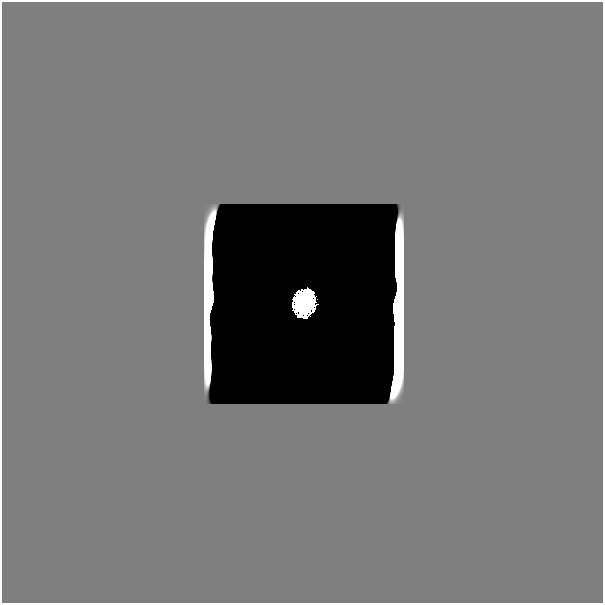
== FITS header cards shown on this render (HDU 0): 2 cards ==
NAXIS1  =                  601
NAXIS2  =                  601

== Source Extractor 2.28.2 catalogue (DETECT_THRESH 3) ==
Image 601 x 601 px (HDU 0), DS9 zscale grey, 1 PNG px = 1 image px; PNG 605 x 605 px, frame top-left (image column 1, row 601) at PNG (2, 2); no overlay
Background 0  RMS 6.0e-36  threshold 1.80e-35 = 3 sigma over >= 5 px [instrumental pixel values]
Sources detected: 14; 12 with non-positive FLUX_AUTO (blend fragments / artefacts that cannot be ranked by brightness) are not listed; the other 2 listed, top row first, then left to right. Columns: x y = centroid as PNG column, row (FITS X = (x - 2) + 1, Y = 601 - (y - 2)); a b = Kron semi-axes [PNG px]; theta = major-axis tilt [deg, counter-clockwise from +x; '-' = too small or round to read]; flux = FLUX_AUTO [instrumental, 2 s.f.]
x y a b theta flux
304 303 17 13 77 2.7e+01
378 591 53 27 0 1.7e-10
At the frame edge (FLAGS 8, measured only in part): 1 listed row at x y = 378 591
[12 non-positive-flux detections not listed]